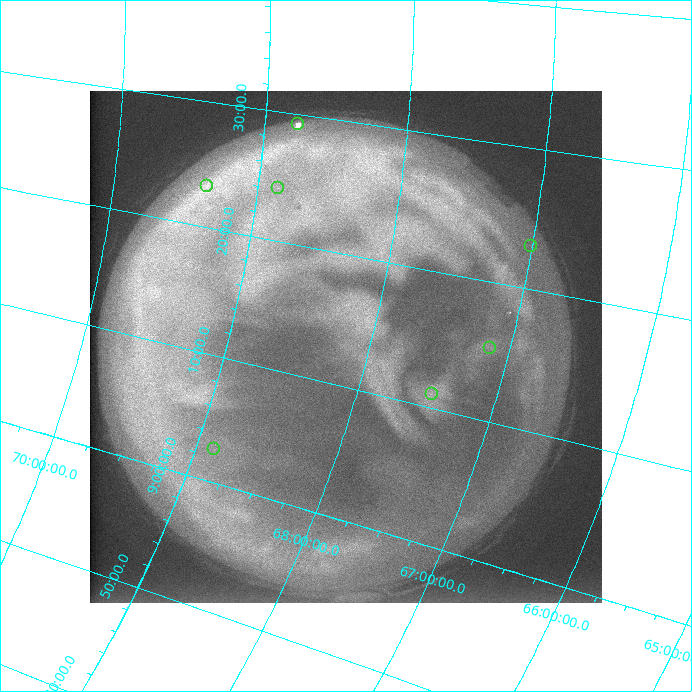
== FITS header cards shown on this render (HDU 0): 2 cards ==
NAXIS1  =                  512 /
NAXIS2  =                  512 /

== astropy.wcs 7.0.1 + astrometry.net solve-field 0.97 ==
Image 512 x 512 px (HDU 0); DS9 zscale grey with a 90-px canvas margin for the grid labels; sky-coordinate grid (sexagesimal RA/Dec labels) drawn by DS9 from the SOLVED WCS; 7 Tycho-2 reference stars matched to detected sources circled (green)
Header WCS: none
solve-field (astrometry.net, Tycho-2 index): SOLVED blind (the file carries no WCS)
Solved WCS: RA---TAN-SIP/DEC--TAN-SIP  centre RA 09:13:01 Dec +68:10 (138.25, +68.17 deg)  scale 26 arcsec/px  FOV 221.5' x 221.9'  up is +75 deg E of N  parity flipped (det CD > 0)
(file carries no celestial WCS; the grid is the blind solution)
Tycho-2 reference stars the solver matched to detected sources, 7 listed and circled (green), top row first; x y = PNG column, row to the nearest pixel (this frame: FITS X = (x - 90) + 1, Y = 512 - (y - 91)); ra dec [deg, ICRS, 3 dp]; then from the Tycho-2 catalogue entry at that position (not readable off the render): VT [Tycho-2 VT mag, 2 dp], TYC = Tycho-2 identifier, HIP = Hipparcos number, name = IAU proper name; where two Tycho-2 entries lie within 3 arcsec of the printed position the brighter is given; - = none
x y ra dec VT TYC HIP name
298 124 142.308 +68.768 9.18 4376-1142-1 46513 -
207 186 140.820 +69.353 7.52 4376-1284-1 46030 -
278 188 141.027 +68.861 7.80 4376-1310-1 46103 -
531 246 140.761 +67.003 8.87 4141-944-1 46012 -
490 348 138.823 +67.139 7.29 4141-925-1 45417 -
432 394 137.745 +67.465 7.76 4141-589-1 45081 -
214 449 135.649 +68.867 8.43 4375-2246-1 44396 -